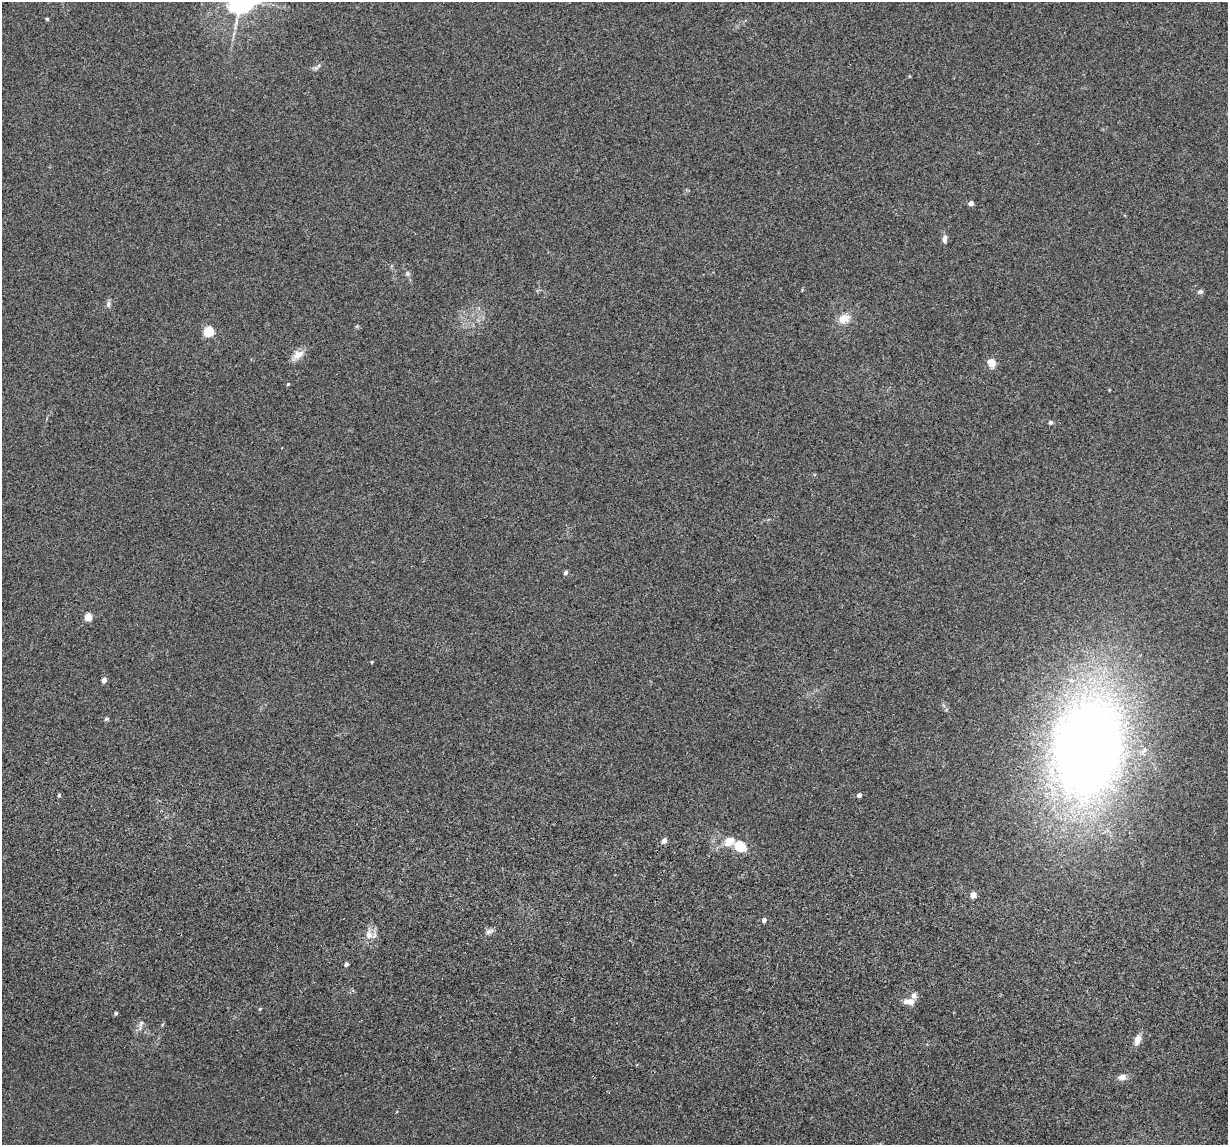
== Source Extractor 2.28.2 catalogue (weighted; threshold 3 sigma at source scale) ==
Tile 6 of 4 x 4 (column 2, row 2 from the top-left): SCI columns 1260-2485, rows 2523-3665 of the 4974 x 5163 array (HDU 1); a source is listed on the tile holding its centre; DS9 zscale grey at full resolution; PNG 1230 x 1147 px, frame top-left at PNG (2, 2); no overlay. Shown black and unused: <1% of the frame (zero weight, under 3 of 5 exposures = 6% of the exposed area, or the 3 px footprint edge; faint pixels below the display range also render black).
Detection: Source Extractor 2.28.2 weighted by HDU 2 'WHT'; one run over the whole footprint, this tile lists its part. Background 0.0377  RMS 0.0053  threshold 0.0237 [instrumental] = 3 sigma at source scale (4.5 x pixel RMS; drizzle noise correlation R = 1.50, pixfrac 1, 0.05/0.05 arcsec/px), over >= 5 px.
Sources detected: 34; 1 inside a brighter listed object's ellipse — not listed separately; the other 33 listed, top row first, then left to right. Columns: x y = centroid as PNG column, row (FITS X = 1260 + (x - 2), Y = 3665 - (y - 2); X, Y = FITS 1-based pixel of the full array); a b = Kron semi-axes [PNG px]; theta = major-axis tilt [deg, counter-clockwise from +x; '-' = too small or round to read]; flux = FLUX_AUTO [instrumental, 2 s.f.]
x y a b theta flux
47 19 4 4 - 0.63
316 68 7 6 - 1.3
971 203 4 4 - 3.1
944 239 9 6 82 2.2
407 274 6 6 - 1.2
1200 292 7 6 - 1.3
108 304 10 5 85 1.4
844 318 13 10 21 6.9
208 331 5 5 - 36
298 355 18 10 39 4.8
991 363 9 8 - 5.3
288 384 4 4 - 0.54
1050 422 5 5 - 0.98
565 573 5 4 - 1.5
88 617 5 4 - 13
104 680 5 4 - 3.5
106 719 6 5 - 0.8
1088 748 69 46 79 740
59 795 4 4 - 0.76
859 795 4 4 - 2
664 840 5 4 - 3.2
729 841 15 12 30 6.4
740 846 7 6 - 20
973 895 5 4 - 5
764 920 5 4 - 2
489 931 13 6 18 1.9
369 934 13 9 -83 4.5
346 964 4 4 - 1.6
909 1002 14 7 -5 4
115 1013 5 4 - 0.79
141 1023 10 4 57 1.5
1137 1040 13 7 69 4
1122 1077 9 7 -3 2.8